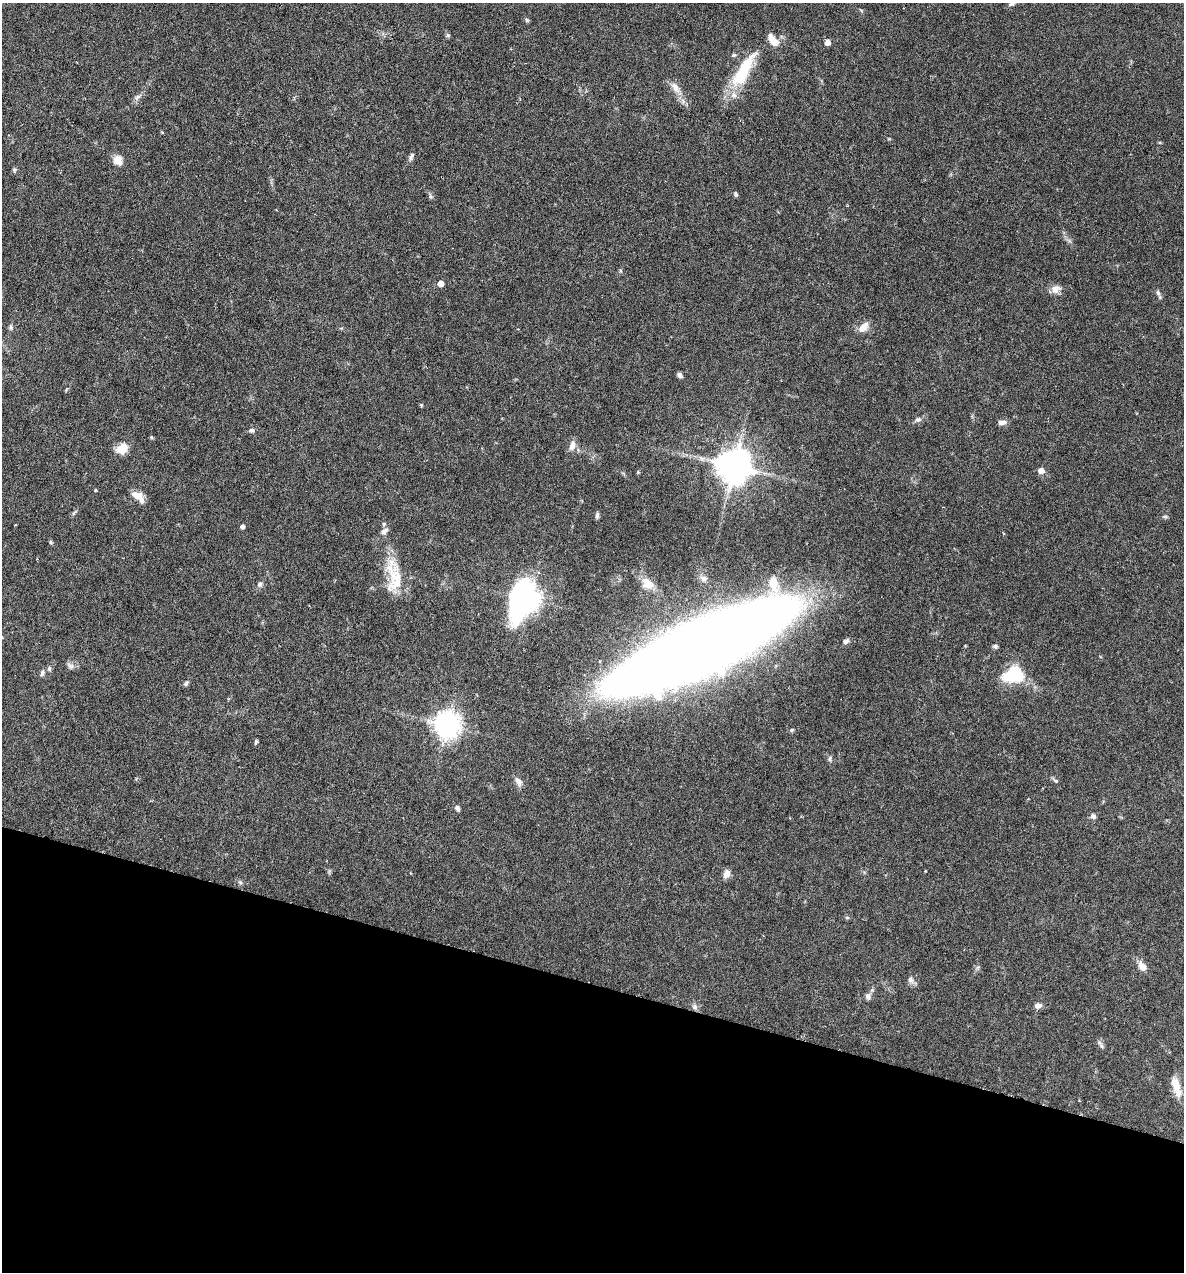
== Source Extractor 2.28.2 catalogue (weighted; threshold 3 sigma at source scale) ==
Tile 15 of 4 x 4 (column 3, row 4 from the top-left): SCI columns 2489-3670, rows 1-1270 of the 5097 x 5080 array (HDU 1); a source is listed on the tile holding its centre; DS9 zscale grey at full resolution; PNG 1186 x 1274 px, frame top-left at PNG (2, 3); no overlay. Shown black and unused: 23% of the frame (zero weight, under 4 of 7 exposures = <1% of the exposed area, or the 3 px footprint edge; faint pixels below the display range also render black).
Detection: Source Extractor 2.28.2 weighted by HDU 2 'WHT'; one run over the whole footprint, this tile lists its part. Background 0.111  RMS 0.0036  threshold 0.0147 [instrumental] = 3 sigma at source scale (4.09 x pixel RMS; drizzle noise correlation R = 1.36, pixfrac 0.8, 0.05/0.05 arcsec/px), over >= 5 px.
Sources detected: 69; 1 inside a brighter listed object's ellipse — not listed separately; the other 68 listed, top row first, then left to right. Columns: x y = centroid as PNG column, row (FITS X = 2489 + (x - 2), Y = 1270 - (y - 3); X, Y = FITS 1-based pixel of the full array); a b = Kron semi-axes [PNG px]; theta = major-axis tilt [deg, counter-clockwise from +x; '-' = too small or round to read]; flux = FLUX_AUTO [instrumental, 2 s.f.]
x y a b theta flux
1012 3 10 6 31 1.2
527 20 6 5 - 0.51
448 35 6 5 - 0.57
773 40 13 7 -50 4.5
827 42 5 5 - 2.3
734 55 6 5 - 0.51
743 71 49 14 61 17
675 87 18 8 -55 3
137 97 10 4 42 0.99
411 157 11 5 65 0.98
118 160 11 9 -62 3.1
14 170 6 5 - 0.56
735 194 7 5 -65 0.57
430 196 7 4 -71 0.58
441 283 5 5 - 2.8
1055 289 12 10 18 2.5
1158 293 9 5 -74 0.92
11 327 7 4 -72 0.61
863 327 16 8 47 2.7
680 375 6 4 -40 1.2
421 405 5 3 - 0.34
918 420 8 6 15 1
1002 422 10 6 10 1.5
252 430 7 6 - 0.88
151 437 4 4 - 0.49
572 446 13 8 75 2.2
122 449 13 11 30 4.5
734 466 10 10 - 770
1041 470 5 5 - 3.3
638 472 4 4 - 0.31
95 490 3 3 - 0.35
137 495 13 8 -22 3.6
597 515 8 4 84 0.76
1165 517 8 4 -1 0.52
384 524 6 5 - 0.48
242 526 4 4 - 1
384 531 11 6 39 1.4
51 542 5 4 - 0.47
395 577 23 21 -81 11
703 578 9 7 -34 1.2
647 583 15 11 -42 4
260 584 8 6 39 0.97
528 599 17 13 48 290
846 641 8 5 32 1
702 646 115 27 25 2000
995 646 7 5 -9 0.59
70 666 11 6 -33 1.1
42 673 8 6 70 0.94
1013 675 20 14 14 17
186 683 6 5 - 0.67
447 725 9 8 - 350
792 730 5 4 - 0.45
256 742 5 4 - 0.6
830 759 8 4 82 0.63
518 781 14 7 -54 1.7
1056 781 6 4 -44 0.51
457 808 6 5 - 1
1093 816 7 7 - 1
726 874 10 7 69 2.2
240 882 6 4 -18 0.51
847 917 6 4 -1 0.43
1143 966 13 8 -55 2.7
911 980 11 8 -66 1.4
868 996 8 7 - 1.1
1038 1005 9 7 7 1.4
695 1007 8 7 - 1.1
1101 1045 13 4 -59 0.84
1175 1084 24 10 -72 4.2
Isophote crosses this tile's border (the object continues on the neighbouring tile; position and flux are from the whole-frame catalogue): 1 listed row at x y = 1012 3